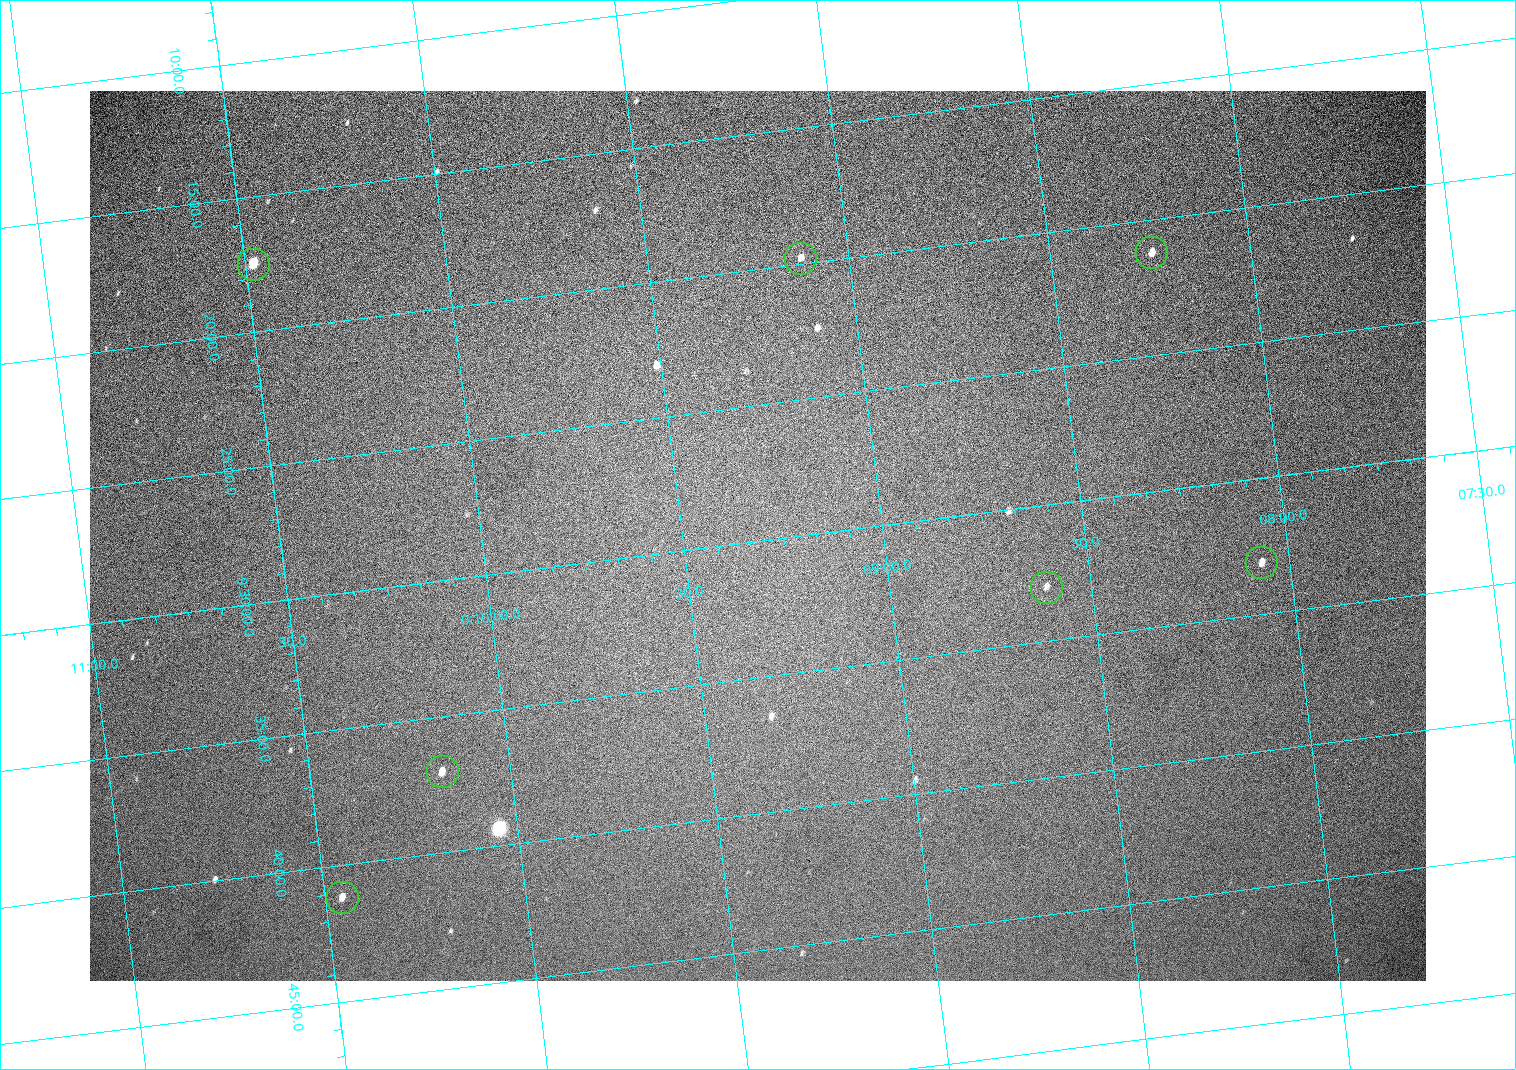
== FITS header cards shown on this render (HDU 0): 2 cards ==
NAXIS1  =                 1336 / length of data axis 1
NAXIS2  =                  890 / length of data axis 2

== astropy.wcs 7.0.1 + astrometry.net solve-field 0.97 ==
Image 1336 x 890 px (HDU 0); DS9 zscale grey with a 90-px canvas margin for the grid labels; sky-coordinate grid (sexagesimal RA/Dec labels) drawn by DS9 from the SOLVED WCS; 7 Tycho-2 reference stars matched to detected sources circled (green)
Header WCS: none
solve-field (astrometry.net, Tycho-2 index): SOLVED blind (the file carries no WCS)
Solved WCS: RA---TAN-SIP/DEC--TAN-SIP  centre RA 00:09:19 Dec -09:30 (2.33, -9.50 deg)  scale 2.22 arcsec/px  FOV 49.5' x 32.9'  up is -7 deg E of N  parity normal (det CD < 0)
(file carries no celestial WCS; the grid is the blind solution)
Tycho-2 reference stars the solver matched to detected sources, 7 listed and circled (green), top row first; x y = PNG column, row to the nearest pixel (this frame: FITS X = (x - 90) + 1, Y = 890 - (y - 91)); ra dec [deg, ICRS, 3 dp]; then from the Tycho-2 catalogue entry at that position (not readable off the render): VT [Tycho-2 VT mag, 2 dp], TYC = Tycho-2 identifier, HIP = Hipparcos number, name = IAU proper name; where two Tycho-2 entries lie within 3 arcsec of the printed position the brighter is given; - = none
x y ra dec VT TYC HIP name
1151 252 2.062 -9.353 11.06 5260-555-1 - -
800 258 2.280 -9.330 12.27 5260-351-1 - -
253 264 2.620 -9.291 8.81 5261-329-1 - -
1261 562 2.017 -9.551 11.45 5260-935-1 - -
1046 587 2.153 -9.550 13.26 5260-885-1 - -
442 771 2.543 -9.617 11.28 5260-962-1 - -
342 897 2.614 -9.686 11.21 5261-343-1 - -